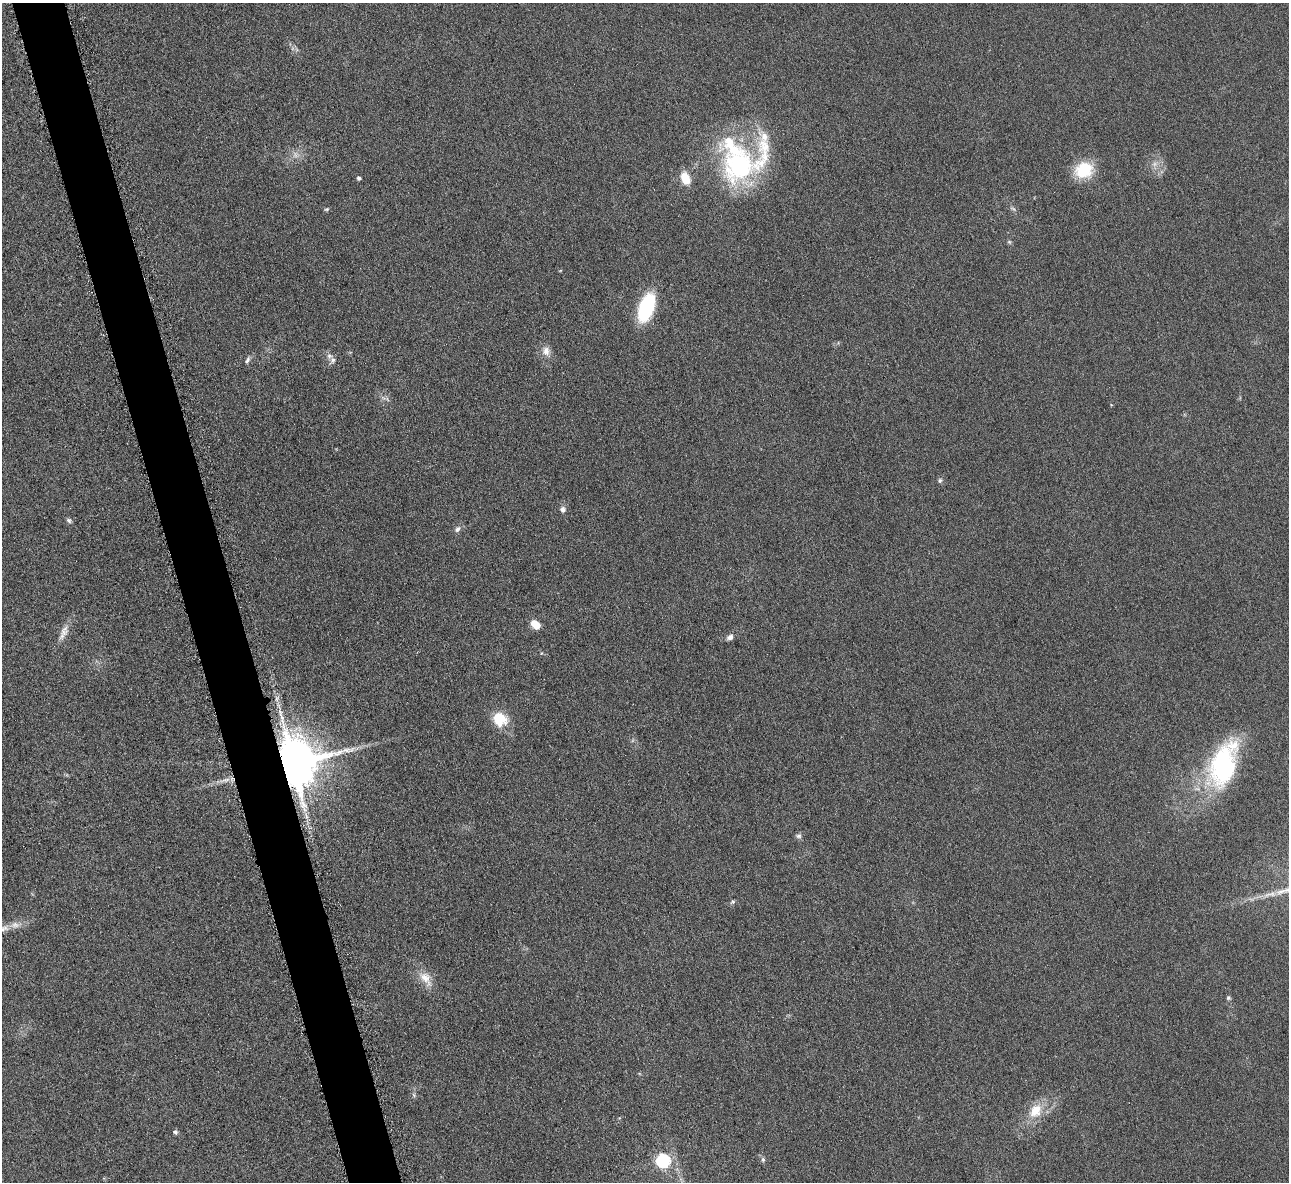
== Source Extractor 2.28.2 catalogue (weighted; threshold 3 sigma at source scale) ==
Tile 11 of 4 x 4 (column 3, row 3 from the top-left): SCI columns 2580-3866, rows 1338-2517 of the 5171 x 5154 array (HDU 1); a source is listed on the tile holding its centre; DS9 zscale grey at full resolution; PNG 1291 x 1184 px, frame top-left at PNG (2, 3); no overlay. Shown black and unused: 4% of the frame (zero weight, under 3 of 6 exposures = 2% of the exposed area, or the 3 px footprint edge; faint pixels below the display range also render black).
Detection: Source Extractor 2.28.2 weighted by HDU 2 'WHT'; one run over the whole footprint, this tile lists its part. Background 0.121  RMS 0.011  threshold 0.043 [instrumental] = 3 sigma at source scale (4.09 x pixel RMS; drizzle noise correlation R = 1.36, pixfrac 0.8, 0.05/0.05 arcsec/px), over >= 5 px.
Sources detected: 39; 3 too faint to see at this stretch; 1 long thin detection or spike segment (spike, bleed or trail) — not listed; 4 inside a brighter listed object's ellipse — not listed separately; the other 31 listed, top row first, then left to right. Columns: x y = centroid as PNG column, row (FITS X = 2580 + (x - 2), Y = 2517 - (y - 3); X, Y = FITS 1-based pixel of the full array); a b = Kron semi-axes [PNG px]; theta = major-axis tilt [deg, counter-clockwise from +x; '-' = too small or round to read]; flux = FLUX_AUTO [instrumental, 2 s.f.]
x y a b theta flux
739 165 52 39 -77 160
1084 170 20 17 22 38
359 178 4 4 - 2.6
686 178 14 9 -68 15
326 209 6 4 18 1.4
1009 242 6 5 - 1.4
646 307 22 11 72 87
546 351 13 10 -81 7.4
329 356 7 7 - 3.5
247 360 10 5 61 3.1
940 480 7 5 61 2
563 509 8 7 - 3.6
69 521 7 6 - 2.2
458 529 9 6 55 3.3
535 625 9 5 -42 24
64 633 24 9 66 9.4
730 637 8 6 37 4.3
500 719 18 17 - 24
293 763 13 12 - 5100
1223 765 47 27 76 140
306 816 7 4 -72 2.8
799 836 8 7 - 2.7
733 902 6 5 - 1.7
15 925 13 8 -3 6.9
4 929 17 7 20 6.9
425 978 24 13 -56 15
1228 998 6 5 - 1.7
1035 1111 21 15 52 22
175 1132 6 5 - 2.1
663 1160 6 6 - 150
763 1160 7 5 90 2.1
Overlapping masked pixels (flux is a lower limit): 1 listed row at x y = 293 763
Isophote crosses this tile's border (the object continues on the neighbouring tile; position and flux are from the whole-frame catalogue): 1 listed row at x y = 4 929